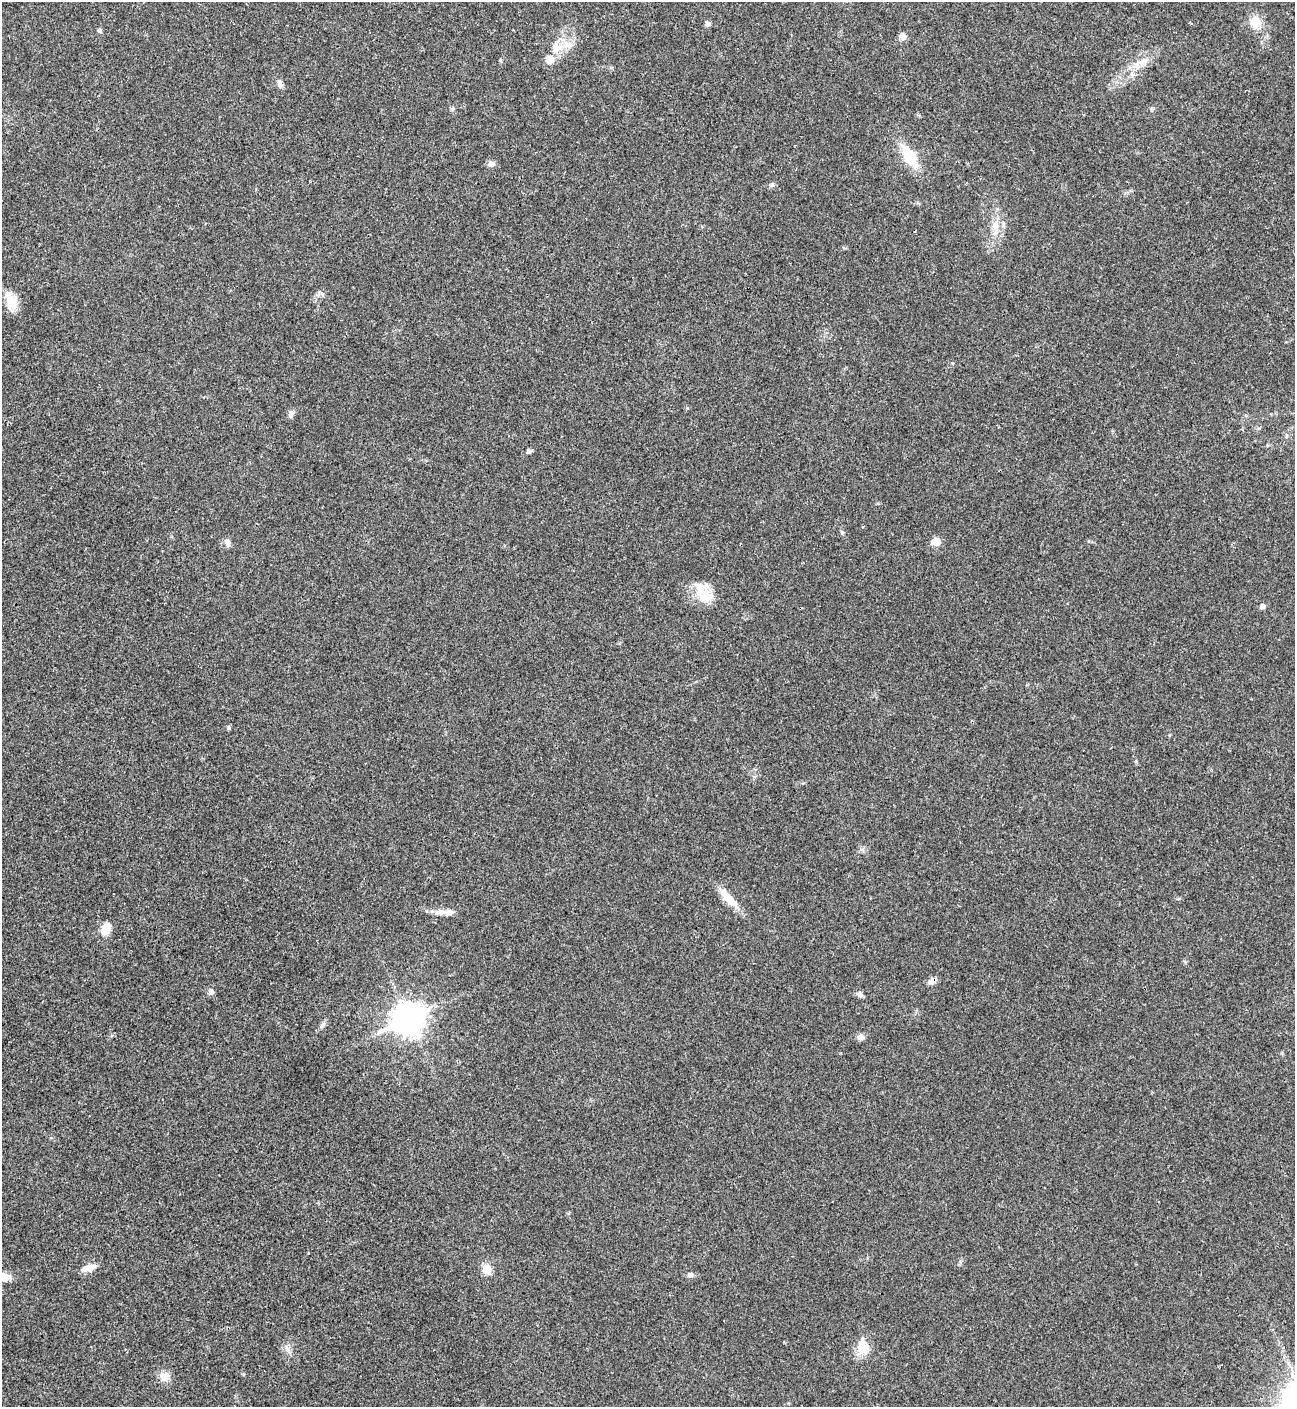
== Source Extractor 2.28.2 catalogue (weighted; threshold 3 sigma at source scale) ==
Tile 11 of 4 x 4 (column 3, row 3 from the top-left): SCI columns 2875-4167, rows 1408-2812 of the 5617 x 5629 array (HDU 1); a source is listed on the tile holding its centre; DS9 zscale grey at full resolution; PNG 1297 x 1409 px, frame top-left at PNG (2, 2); no overlay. Shown black and unused: <1% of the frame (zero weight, under 3 of 4 exposures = <1% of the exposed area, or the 3 px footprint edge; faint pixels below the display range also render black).
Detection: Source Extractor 2.28.2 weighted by HDU 2 'WHT'; one run over the whole footprint, this tile lists its part. Background 0.0203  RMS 0.004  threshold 0.0181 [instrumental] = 3 sigma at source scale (4.5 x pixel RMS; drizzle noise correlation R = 1.50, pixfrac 1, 0.05/0.05 arcsec/px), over >= 5 px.
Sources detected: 40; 2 inside a brighter listed object's ellipse — not listed separately; the other 38 listed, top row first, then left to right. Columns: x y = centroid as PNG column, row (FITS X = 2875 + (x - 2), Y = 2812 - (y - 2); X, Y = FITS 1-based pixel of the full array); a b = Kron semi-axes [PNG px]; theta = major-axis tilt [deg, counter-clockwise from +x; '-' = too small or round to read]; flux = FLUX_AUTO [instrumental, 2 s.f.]
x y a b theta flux
1255 22 13 12 - 6
708 24 5 5 - 1.5
99 30 5 5 - 0.67
902 36 9 8 - 1.7
568 45 16 9 -2 4.2
555 48 16 9 78 4.6
1143 61 18 7 21 3.8
280 84 10 7 -71 1.6
452 109 6 4 70 0.6
910 157 20 11 -56 14
491 164 9 7 16 1.5
772 185 7 5 69 0.85
995 226 20 7 -87 4.4
11 303 20 14 -80 6.5
291 414 10 6 -89 1.3
1286 436 6 4 -73 0.53
529 451 5 5 - 1.2
936 541 6 5 - 8.5
227 543 10 6 -69 1.7
704 595 27 19 -33 9.6
1262 606 5 5 - 1.5
229 728 5 4 - 0.72
728 898 33 9 -46 6.8
441 912 18 8 -3 3.2
106 929 10 8 67 7.3
932 981 10 7 34 2.2
211 992 8 6 55 1.2
860 995 8 6 -45 1.2
409 1019 12 10 25 530
322 1025 10 5 65 1.1
861 1037 11 7 -4 1.7
89 1268 16 8 19 3.7
487 1269 11 11 - 4
690 1275 8 6 -1 1.2
3 1277 17 9 -8 4.6
862 1347 20 13 -82 6.9
287 1349 9 6 -62 1.7
164 1376 12 10 15 3.6
Overlapping masked pixels (flux is a lower limit): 1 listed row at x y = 932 981
Isophote crosses this tile's border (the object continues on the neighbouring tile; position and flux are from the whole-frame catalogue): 1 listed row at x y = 3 1277
Unlisted compact peaks at least as high as the median listed source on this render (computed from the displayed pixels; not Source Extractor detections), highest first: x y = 1185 962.